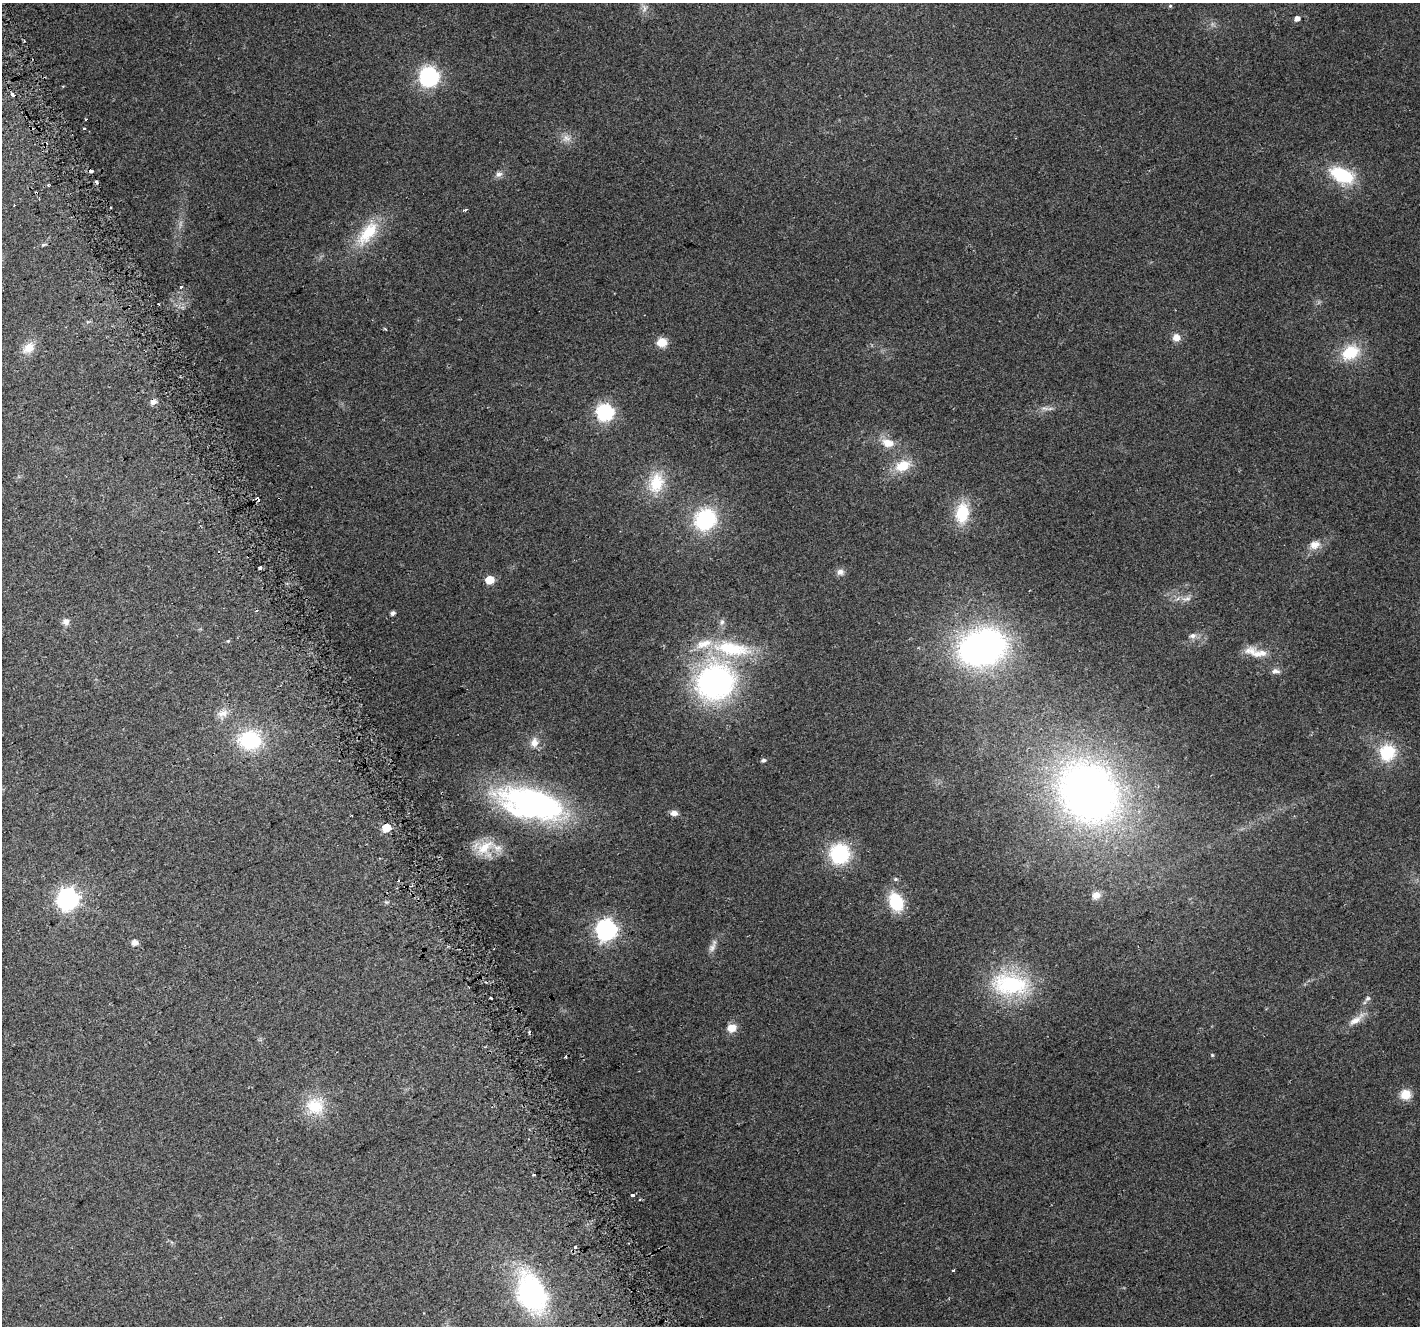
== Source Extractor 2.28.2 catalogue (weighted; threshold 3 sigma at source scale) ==
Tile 11 of 4 x 4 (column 3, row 3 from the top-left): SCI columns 2869-4286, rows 1488-2811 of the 5733 x 5564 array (HDU 1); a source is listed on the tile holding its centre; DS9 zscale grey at full resolution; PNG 1422 x 1328 px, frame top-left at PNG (2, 3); no overlay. Shown black and unused: <1% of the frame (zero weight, under 2 of 3 exposures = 2% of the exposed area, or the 3 px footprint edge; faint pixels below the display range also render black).
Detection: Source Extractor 2.28.2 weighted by HDU 2 'WHT'; one run over the whole footprint, this tile lists its part. Background 0.115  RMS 0.011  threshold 0.0504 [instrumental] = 3 sigma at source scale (4.5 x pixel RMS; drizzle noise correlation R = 1.50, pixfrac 1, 0.0396/0.0396 arcsec/px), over >= 5 px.
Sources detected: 89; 1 inside a brighter object's white glare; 8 cosmic-ray / hot-pixel residue — not listed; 5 inside a brighter listed object's ellipse — not listed separately; the other 75 listed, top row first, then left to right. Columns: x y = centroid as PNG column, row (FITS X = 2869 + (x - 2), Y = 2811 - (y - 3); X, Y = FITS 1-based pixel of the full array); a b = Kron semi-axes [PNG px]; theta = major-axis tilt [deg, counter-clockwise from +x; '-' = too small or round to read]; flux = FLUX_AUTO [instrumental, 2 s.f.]
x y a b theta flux
1170 6 5 4 - 1.2
644 9 9 6 83 4.1
1297 19 5 4 - 7.5
429 77 7 7 - 450
12 94 4 3 - 4.9
84 128 3 3 - 1.5
566 138 12 9 -11 7.4
91 171 3 3 - 8.8
499 174 10 7 24 4.4
1342 175 27 14 -23 58
96 182 4 3 - 4.7
48 185 4 3 - 1.6
14 205 2 2 - 0.66
111 207 3 3 - 3.3
465 210 4 3 - 1.9
368 233 40 17 52 44
43 245 7 4 28 1.6
181 287 3 2 - 3.5
1176 337 8 7 - 9.3
662 342 11 10 - 14
29 348 17 12 39 14
1350 352 25 17 31 37
1045 408 13 5 -1 4.4
605 412 7 7 - 320
888 443 17 11 -14 15
902 466 19 13 21 24
656 483 29 19 79 36
280 498 3 2 - 0.87
258 499 4 3 - 5.4
962 513 24 15 82 37
705 519 24 21 44 83
1315 545 15 11 17 10
260 568 3 3 - 28
840 572 10 8 23 5.2
490 580 6 5 - 25
1186 599 16 6 13 5.8
393 613 4 3 - 3.7
66 622 8 8 - 5.9
722 622 8 6 74 3.6
1192 636 10 7 1 4.9
228 641 4 4 - 0.98
982 647 42 32 16 360
1257 654 42 12 -27 20
715 682 51 45 30 250
223 713 16 9 13 8.7
250 740 29 23 -1 70
534 742 14 11 81 9.4
1387 752 14 14 - 47
763 760 5 4 - 3
1089 792 59 49 -48 700
536 804 81 31 -15 270
674 813 8 6 -1 6
386 827 6 5 - 35
485 847 26 14 35 26
839 854 20 20 - 71
1096 895 10 8 20 7.9
67 899 8 8 - 590
896 902 21 14 -66 42
606 930 8 7 - 570
134 943 6 5 - 7
712 948 16 7 68 5.7
1010 984 47 28 -5 100
491 998 3 3 - 6.9
1368 998 9 6 38 2.9
1356 1020 25 8 36 13
732 1028 10 8 16 11
1212 1055 4 4 - 1.1
565 1057 3 3 - 1.1
1405 1094 11 11 - 16
315 1106 25 22 -7 36
534 1174 3 3 - 4.4
633 1195 4 3 - 6.2
575 1247 4 3 - 1.3
953 1270 3 3 - 2.5
532 1293 41 27 -66 180
Overlapping masked pixels (flux is a lower limit): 1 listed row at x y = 280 498